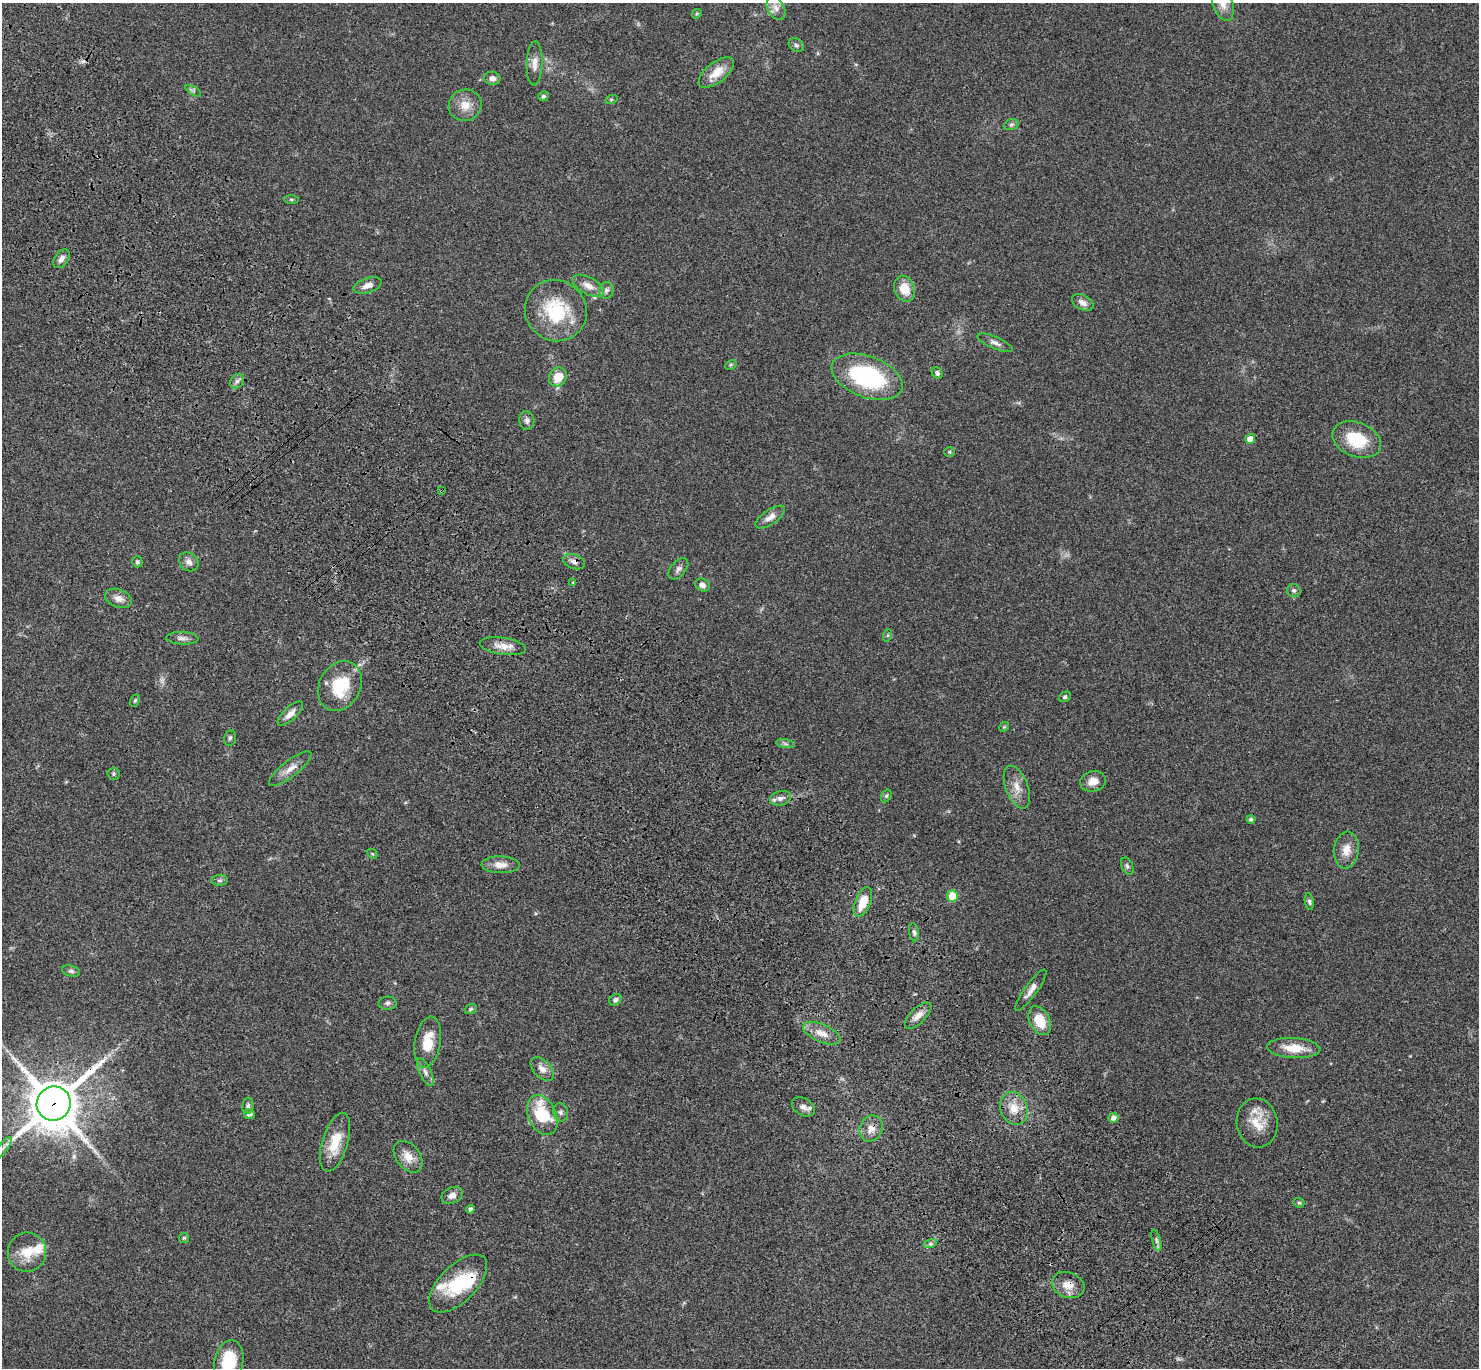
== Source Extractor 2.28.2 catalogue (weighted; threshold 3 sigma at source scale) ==
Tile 11 of 4 x 4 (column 3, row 3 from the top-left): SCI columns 3057-4533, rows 1751-3116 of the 6109 x 6091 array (HDU 1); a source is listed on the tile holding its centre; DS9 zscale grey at full resolution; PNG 1481 x 1370 px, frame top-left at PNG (2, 3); each listed source drawn as its Kron ellipse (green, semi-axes under 4 px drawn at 4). Shown black and unused: <1% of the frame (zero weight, under 3 of 4 exposures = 6% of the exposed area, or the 3 px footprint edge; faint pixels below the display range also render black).
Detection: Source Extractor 2.28.2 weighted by HDU 2 'WHT'; one run over the whole footprint, this tile lists its part. Background 0.0461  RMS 0.0052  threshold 0.0232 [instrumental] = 3 sigma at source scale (4.5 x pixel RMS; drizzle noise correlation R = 1.50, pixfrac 1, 0.05/0.05 arcsec/px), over >= 5 px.
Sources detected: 108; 2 cosmic-ray / hot-pixel residue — neither listed nor drawn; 5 inside a brighter listed object's ellipse — not listed separately; the other 101 listed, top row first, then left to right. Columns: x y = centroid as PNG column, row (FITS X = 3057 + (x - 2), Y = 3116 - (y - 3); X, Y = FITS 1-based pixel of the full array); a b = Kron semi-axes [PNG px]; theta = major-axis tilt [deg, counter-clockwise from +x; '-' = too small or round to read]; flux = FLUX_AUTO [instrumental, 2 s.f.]
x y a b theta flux
1223 3 18 10 -69 5.2
776 8 12 8 -61 3.3
697 14 5 4 - 0.59
796 45 8 6 -32 1.3
535 63 22 8 88 4.1
716 73 21 10 38 8.4
492 78 8 6 -11 2
193 91 8 3 -31 0.78
543 96 5 5 - 1
611 100 6 4 19 0.73
465 105 16 15 - 6.7
1011 125 7 5 17 1.1
291 200 7 4 -1 0.7
61 259 10 6 55 2.4
368 285 14 7 18 3.4
588 286 17 8 -28 4.6
905 289 13 10 -69 8.5
606 290 8 7 - 1.7
1083 302 11 7 -29 3.1
556 311 31 30 - 29
995 343 18 6 -23 2.3
731 365 6 4 29 0.67
937 373 6 5 - 1.2
558 377 10 8 52 8.6
867 377 37 20 -20 55
237 381 8 6 60 1.6
527 421 9 7 -83 1.8
1250 439 5 4 - 5
1357 440 25 17 -22 19
950 452 5 5 - 0.69
442 490 3 3 - 0.54
770 517 17 7 34 3.5
137 562 5 5 - 0.97
189 562 10 8 -42 2.7
574 562 11 7 -19 2.3
678 569 12 7 49 1.9
573 582 4 3 - 0.77
702 585 8 6 -33 2.3
1294 590 6 6 - 1.2
118 598 14 9 -21 3.9
888 635 6 4 71 0.75
182 638 16 6 -3 2.4
503 646 23 8 -8 5.6
340 686 26 20 60 23
1065 697 6 5 - 1
135 700 6 4 63 0.72
290 714 16 6 44 3.5
1004 727 5 4 - 0.57
230 738 8 5 79 1.2
785 744 9 4 -9 1.1
290 769 26 8 38 5.1
114 774 6 6 - 0.93
1093 781 13 10 15 5.1
1017 787 22 11 -69 6.2
886 796 7 4 60 0.8
780 798 11 7 16 2.5
1251 819 4 4 - 1.2
1346 850 18 12 83 6
372 854 6 3 -45 0.5
501 865 19 8 -2 4.5
1127 866 9 5 -67 1.1
220 880 8 5 5 1.1
952 896 5 5 - 11
863 902 15 7 67 9.9
1309 902 8 4 -81 1
914 932 9 5 -79 1.3
71 971 9 5 -15 1.2
1031 990 25 6 54 3.6
615 1000 7 5 37 1.3
388 1003 9 6 1 1.5
471 1009 6 4 18 0.78
918 1015 17 7 44 3.8
1040 1021 15 10 -63 11
822 1033 20 9 -24 5.6
428 1042 26 13 80 11
1294 1048 27 10 -3 9.8
542 1069 14 8 -45 3.8
425 1072 15 6 -64 2.3
54 1103 17 16 - 2300
248 1106 8 5 84 1.2
803 1107 12 8 -29 2.7
1014 1108 17 13 -68 7.7
561 1112 9 7 -76 1.6
249 1114 5 5 - 1.6
542 1115 21 14 -66 26
1114 1118 5 5 - 2.7
1257 1123 24 20 -82 11
871 1128 13 11 62 4.6
335 1142 30 13 73 13
3 1148 13 4 52 1.9
408 1157 18 12 -52 6
452 1195 11 8 25 2.8
1299 1203 6 4 -24 0.88
470 1209 4 4 - 1.2
184 1238 5 5 - 0.78
1156 1240 11 3 -75 1.3
930 1244 7 4 18 1
27 1252 20 19 - 11
458 1283 36 18 45 23
1068 1285 17 12 -20 5.8
229 1362 22 14 77 18
Overlapping masked pixels (flux is a lower limit): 5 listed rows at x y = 442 490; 574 562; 54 1103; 871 1128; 1068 1285
Isophote crosses this tile's border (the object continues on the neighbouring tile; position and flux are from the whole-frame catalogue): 3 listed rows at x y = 1223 3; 3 1148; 229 1362